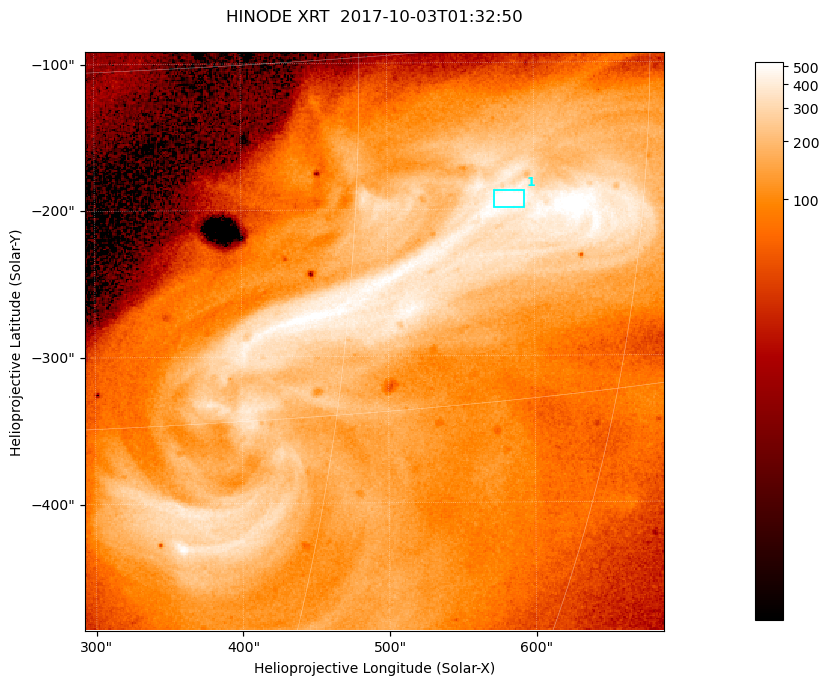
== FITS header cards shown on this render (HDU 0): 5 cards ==
TELESCOP= 'HINODE  '           /
INSTRUME= 'XRT     '           /
DATE_OBS= '2017-10-03T01:32:50.783' /
CTYPE1  = 'Solar-X '           /
CTYPE2  = 'Solar-Y '           /

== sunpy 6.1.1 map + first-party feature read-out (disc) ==
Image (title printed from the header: HINODE XRT  2017-10-03T01:32:50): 384 x 384 px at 1.03 arcsec/px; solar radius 958 arcsec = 932 px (partial field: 5.4% of the solar disc is inside the frame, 100% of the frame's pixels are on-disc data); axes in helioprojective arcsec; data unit not stated in the header (colour bar unlabelled)
Orientation: roll -0.357 deg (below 1 deg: not rotated)
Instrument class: DISC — disc imager (sunpy class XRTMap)
Bright regions (active regions / flare kernels): reference = the on-disc median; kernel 3 px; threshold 5 sigma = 423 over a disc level ~110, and >= 1.15x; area >= 147 px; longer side >= 5 px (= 5.1 arcsec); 1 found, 1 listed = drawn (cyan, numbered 1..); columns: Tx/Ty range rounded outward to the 5 arcsec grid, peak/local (2 s.f.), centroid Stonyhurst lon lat
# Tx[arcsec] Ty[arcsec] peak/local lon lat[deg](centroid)
1 570..595 -200..-185 6.1 +38 -6